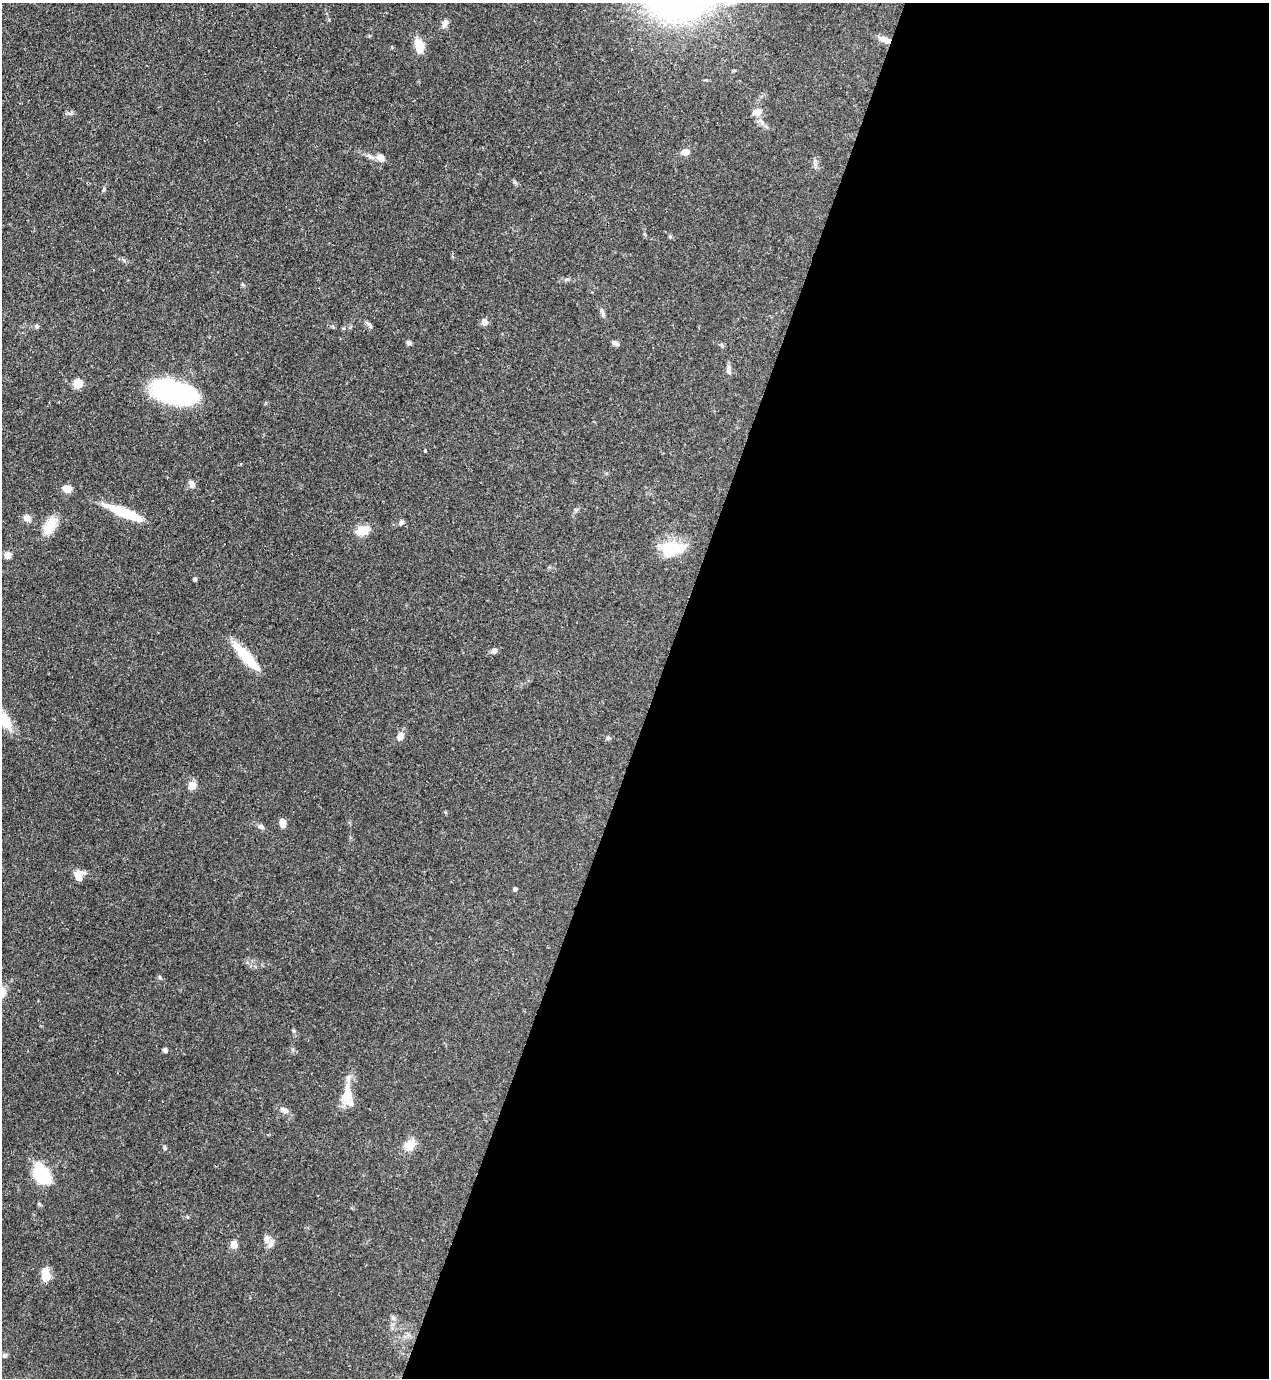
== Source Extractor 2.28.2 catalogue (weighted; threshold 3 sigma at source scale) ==
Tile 12 of 4 x 4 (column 4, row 3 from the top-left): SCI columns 4025-5291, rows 1417-2792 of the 5646 x 5587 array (HDU 1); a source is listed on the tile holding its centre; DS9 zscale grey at full resolution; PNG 1271 x 1380 px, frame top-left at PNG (2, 3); no overlay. Shown black and unused: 48% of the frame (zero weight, under 3 of 4 exposures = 7% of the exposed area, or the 3 px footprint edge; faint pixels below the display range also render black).
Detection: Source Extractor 2.28.2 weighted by HDU 2 'WHT'; one run over the whole footprint, this tile lists its part. Background 0.071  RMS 0.0036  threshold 0.0161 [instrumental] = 3 sigma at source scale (4.5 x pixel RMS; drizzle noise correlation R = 1.50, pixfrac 1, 0.05/0.05 arcsec/px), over >= 5 px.
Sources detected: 52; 2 inside a brighter object's white glare — not listed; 2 inside a brighter listed object's ellipse — not listed separately; the other 48 listed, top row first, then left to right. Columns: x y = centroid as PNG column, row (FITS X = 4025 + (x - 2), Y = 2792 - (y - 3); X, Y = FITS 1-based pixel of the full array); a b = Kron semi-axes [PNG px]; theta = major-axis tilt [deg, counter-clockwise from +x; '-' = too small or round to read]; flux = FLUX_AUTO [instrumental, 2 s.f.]
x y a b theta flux
445 23 10 6 62 1.9
885 40 16 7 -24 2.6
419 46 16 8 -83 6.4
757 112 13 9 2 2.1
685 152 8 6 18 2.7
380 157 11 9 -45 2.2
515 182 7 4 -70 0.52
603 312 11 4 -79 0.86
484 322 6 6 - 2.1
369 325 13 4 -48 0.78
36 326 6 5 - 0.7
408 343 8 5 -41 0.71
615 343 9 5 -34 1.1
729 370 13 6 90 1.5
78 383 11 9 47 3.3
175 393 40 19 -14 75
425 450 3 3 - 0.44
192 484 11 7 -68 1.5
67 489 9 7 -8 3.6
124 513 43 8 -22 15
27 518 9 8 - 1.8
401 522 7 6 - 0.91
49 526 22 13 61 7
363 530 16 9 16 5.6
672 548 29 15 4 14
8 555 7 7 - 2.4
195 579 5 5 - 0.49
494 650 8 6 50 1.2
246 656 39 10 -48 12
5 720 30 11 -62 7.8
400 736 10 8 69 2.4
608 738 6 5 - 0.6
192 785 6 6 - 6.2
282 823 9 6 -82 2.3
261 826 8 6 -26 1
78 875 12 9 -81 3.5
515 889 5 4 - 0.58
160 977 6 4 -88 0.47
165 1050 5 5 - 0.88
346 1095 27 14 78 6.6
285 1110 10 7 -34 1.6
410 1145 13 11 48 4.5
165 1148 6 4 -74 0.5
42 1174 18 11 -64 25
266 1239 12 7 -86 1.8
234 1245 6 6 - 4
46 1276 8 8 - 5.5
5 1355 7 5 18 0.71
Overlapping masked pixels (flux is a lower limit): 1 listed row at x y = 885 40
Isophote crosses this tile's border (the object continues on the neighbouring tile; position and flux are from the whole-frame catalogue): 1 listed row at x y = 5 720
Unlisted compact peaks at least as high as the median listed source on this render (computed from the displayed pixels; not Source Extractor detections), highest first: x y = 104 189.